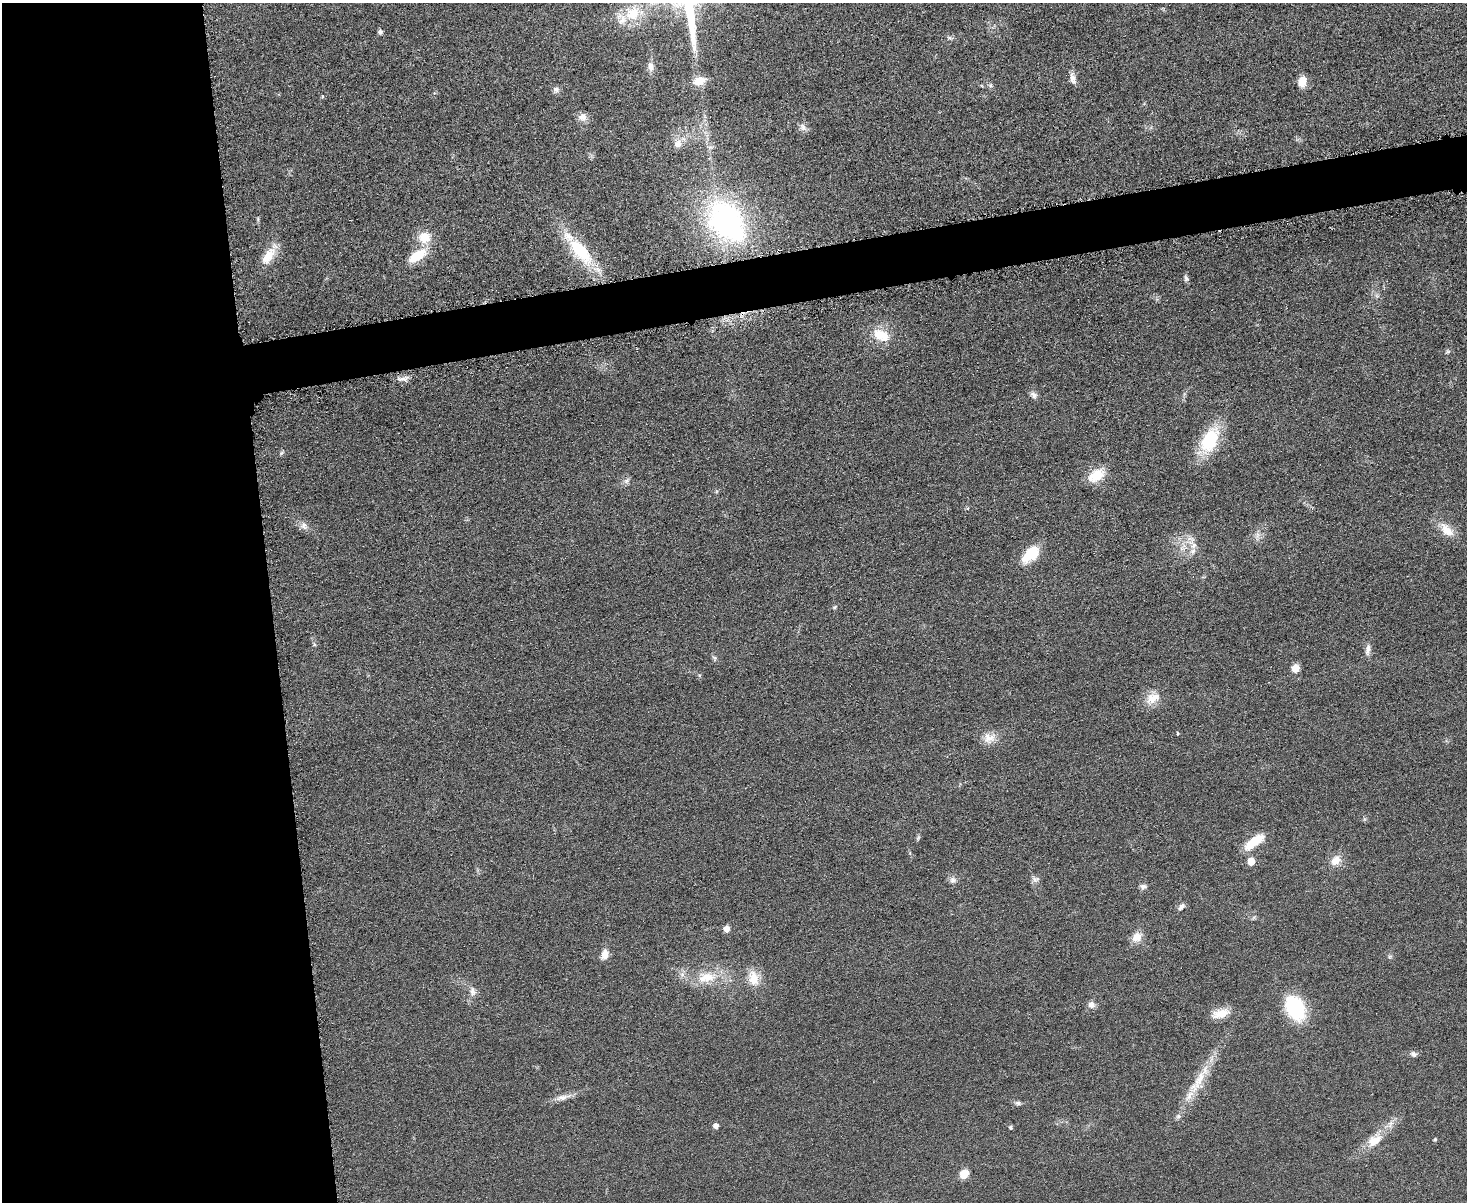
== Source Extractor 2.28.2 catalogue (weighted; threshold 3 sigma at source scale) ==
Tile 7 of 3 x 4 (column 1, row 3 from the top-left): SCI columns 147-1611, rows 1217-2416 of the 4798 x 4820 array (HDU 1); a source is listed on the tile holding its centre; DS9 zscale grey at full resolution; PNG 1469 x 1204 px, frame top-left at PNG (2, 3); no overlay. Shown black and unused: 22% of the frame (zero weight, under 3 of 6 exposures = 2% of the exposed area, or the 3 px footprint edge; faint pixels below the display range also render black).
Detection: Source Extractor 2.28.2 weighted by HDU 2 'WHT'; one run over the whole footprint, this tile lists its part. Background 0.0583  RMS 0.0089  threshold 0.0364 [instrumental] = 3 sigma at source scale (4.09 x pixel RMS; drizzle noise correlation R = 1.36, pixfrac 0.8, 0.05/0.05 arcsec/px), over >= 5 px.
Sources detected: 68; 1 inside a brighter object's white glare — not listed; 2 inside a brighter listed object's ellipse — not listed separately; the other 65 listed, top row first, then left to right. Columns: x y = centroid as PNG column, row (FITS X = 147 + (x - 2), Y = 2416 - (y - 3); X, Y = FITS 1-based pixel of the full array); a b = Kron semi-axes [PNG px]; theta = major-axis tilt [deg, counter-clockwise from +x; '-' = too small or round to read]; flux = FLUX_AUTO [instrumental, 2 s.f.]
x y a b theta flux
633 13 22 19 32 23
380 32 5 5 - 2.4
949 38 7 4 -2 1.6
651 66 12 7 -86 4.5
1073 78 16 7 -78 4.8
699 81 12 9 16 12
1302 81 12 8 82 9.6
990 85 6 5 - 1.6
556 89 8 7 - 3
582 117 11 10 - 5.5
803 127 13 7 -56 3.8
678 144 10 9 - 6.1
725 220 44 36 -59 170
424 237 14 14 - 16
580 251 41 17 -50 48
268 256 25 12 56 15
417 256 17 8 33 30
1186 278 8 6 -69 2.2
881 335 24 14 -27 19
1448 351 7 4 19 1.3
404 379 14 6 9 4.5
1034 395 10 7 -35 3.3
1210 440 28 16 64 48
281 453 7 4 70 1.2
1096 475 20 13 34 18
626 481 9 6 45 2.9
304 526 10 9 - 4.1
1446 530 22 11 -47 13
1257 535 10 4 81 3
1193 545 18 10 -54 9.1
1031 554 21 12 43 26
835 607 6 4 28 1.3
1368 649 16 7 81 4.6
714 658 7 5 -44 1.7
1295 668 5 5 - 20
699 675 5 3 - 1
1153 698 20 14 23 12
1177 733 5 3 - 0.71
989 738 17 14 4 10
1364 819 7 4 -88 1.2
1254 842 25 9 37 20
1251 861 5 5 - 19
1335 861 12 10 44 9
1036 879 11 7 14 3.1
953 880 9 8 - 3.5
1143 886 9 6 -6 2.7
1181 907 12 6 46 3.1
726 929 5 5 - 9.6
1137 937 14 11 46 8.7
605 955 14 8 78 6.3
706 977 28 14 9 23
753 978 21 13 -74 14
472 991 14 8 -79 5.1
1091 1005 8 8 - 4.8
1295 1008 22 15 -63 64
1220 1013 24 11 15 12
1414 1054 9 6 -32 2.7
1199 1080 58 11 59 28
562 1097 17 8 11 6.1
1018 1103 9 5 -15 2.2
716 1126 5 5 - 4.8
1011 1127 5 4 - 1.3
1435 1139 5 4 - 1.3
1374 1140 23 13 43 16
964 1174 9 7 41 10